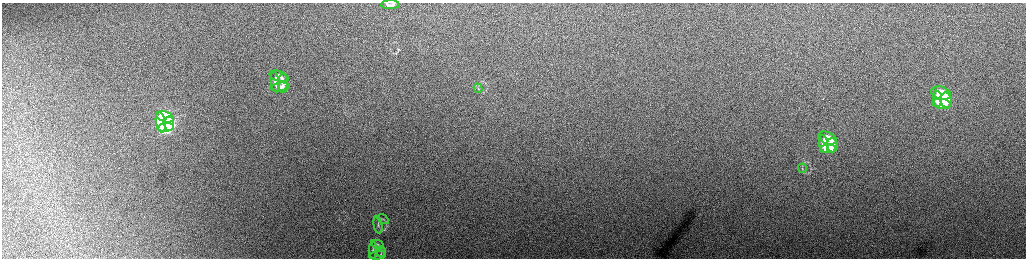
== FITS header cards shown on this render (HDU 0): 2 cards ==
NAXIS1  =                 2048 /fastest changing axis
NAXIS2  =                  512 /next to fastest changing axis

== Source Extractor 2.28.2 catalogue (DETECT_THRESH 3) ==
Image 2048 x 512 px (HDU 0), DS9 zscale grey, zoomed out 1/2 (1 PNG px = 2 x 2 image px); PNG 1028 x 260 px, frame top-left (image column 1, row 511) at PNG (2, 3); each listed source drawn as its Kron ellipse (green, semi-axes under 4 px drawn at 4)
Background 168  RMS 1.8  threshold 5.38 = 3 sigma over >= 5 px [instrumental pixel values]
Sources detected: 25; all 25 listed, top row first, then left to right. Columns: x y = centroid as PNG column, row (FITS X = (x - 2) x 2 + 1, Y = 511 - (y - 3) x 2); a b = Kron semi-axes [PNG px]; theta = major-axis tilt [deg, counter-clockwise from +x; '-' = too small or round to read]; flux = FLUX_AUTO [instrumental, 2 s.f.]
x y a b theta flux
390 5 9 4 0 1600
279 76 10 5 -19 2500
275 82 10 4 -82 2200
283 83 9 5 -90 1900
280 87 9 4 8 1800
478 88 4 2 - 340
941 93 10 6 -16 13000
938 99 8 4 -84 9900
946 100 7 6 - 8200
942 104 9 5 -9 10000
165 117 9 5 -19 43000
161 122 10 5 -80 40000
169 124 7 5 85 30000
166 127 8 3 7 26000
827 138 10 6 -22 7100
824 144 9 4 -80 6500
832 145 7 5 -85 4600
828 149 8 3 4 4700
802 168 4 2 - 260
383 219 6 2 -36 420
378 225 9 3 -81 580
378 244 6 3 -25 450
373 250 8 3 90 660
381 251 5 3 - 430
378 255 8 2 9 370
At the frame edge (FLAGS 8, measured only in part): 1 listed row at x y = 390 5